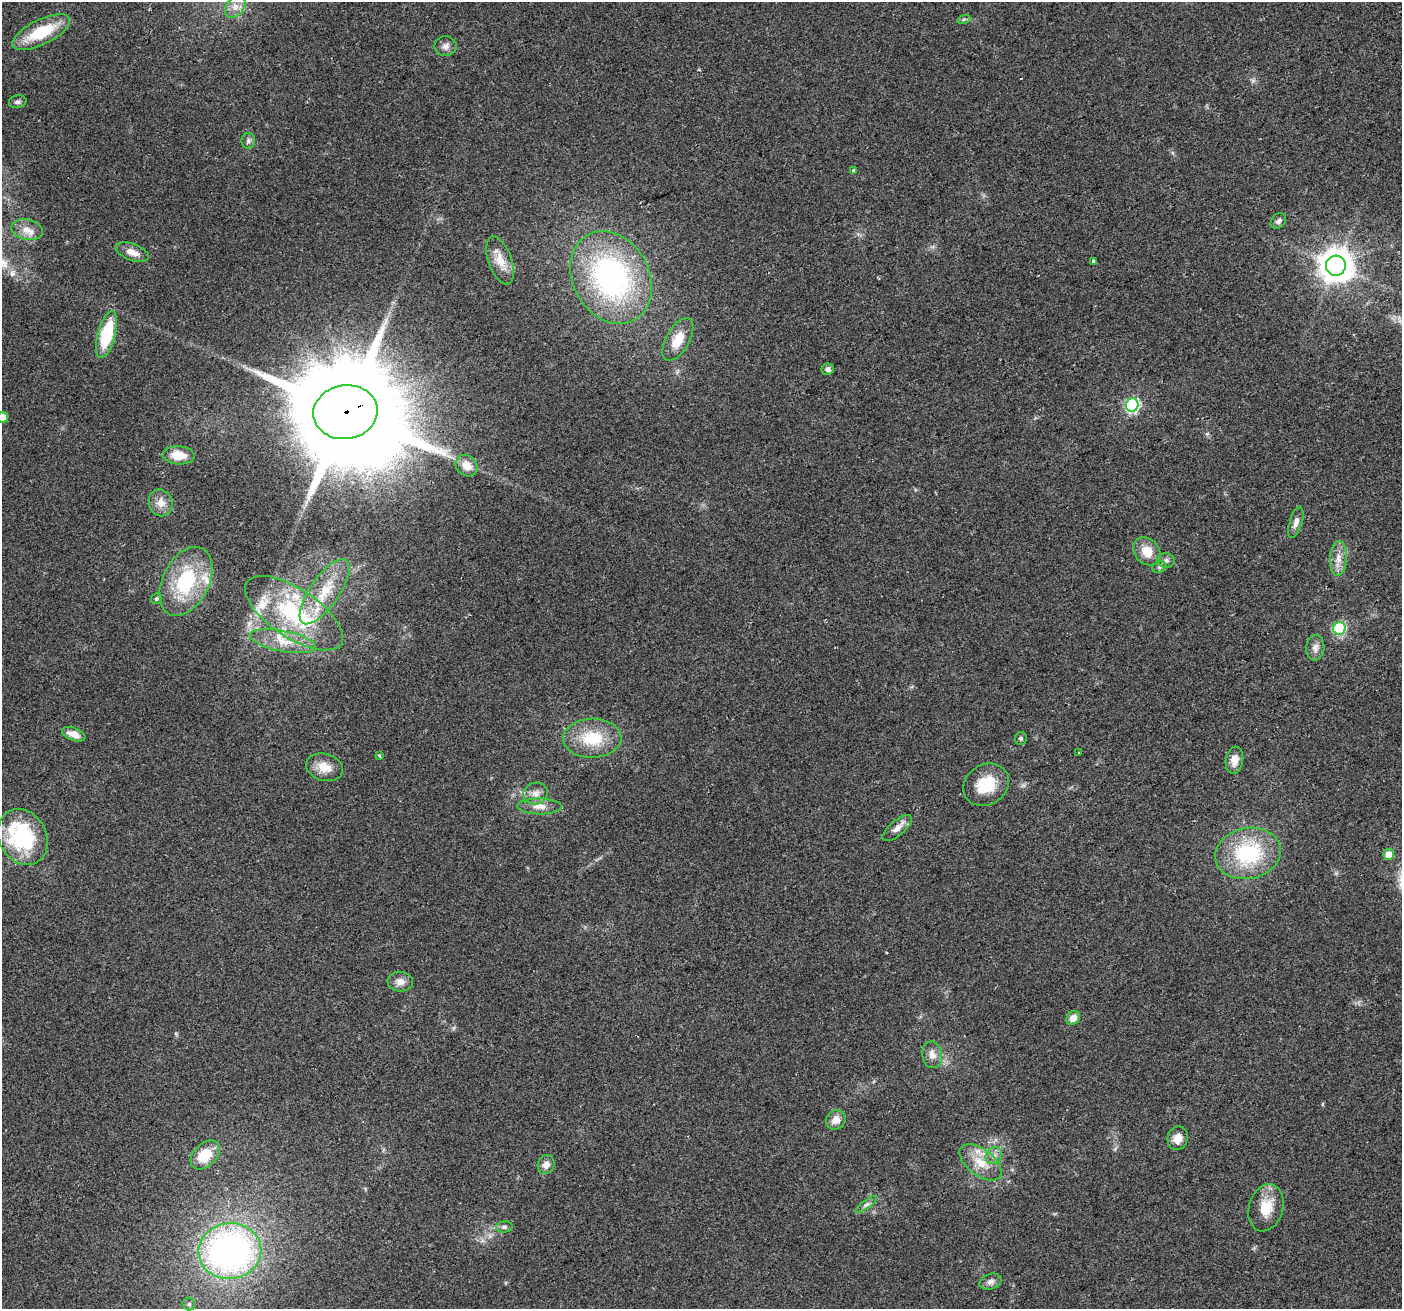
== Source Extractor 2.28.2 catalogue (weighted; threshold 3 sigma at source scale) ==
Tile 10 of 4 x 4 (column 2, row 3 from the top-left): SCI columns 1430-2829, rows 1405-2711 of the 5661 x 5476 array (HDU 1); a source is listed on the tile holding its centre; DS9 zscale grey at full resolution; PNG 1404 x 1311 px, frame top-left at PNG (2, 2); each listed source drawn as its Kron ellipse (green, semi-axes under 4 px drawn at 4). Shown black and unused: <1% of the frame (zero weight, under 2 of 3 exposures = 2% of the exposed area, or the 3 px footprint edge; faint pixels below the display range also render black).
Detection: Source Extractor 2.28.2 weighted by HDU 2 'WHT'; one run over the whole footprint, this tile lists its part. Background 0.0747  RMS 0.0095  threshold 0.0427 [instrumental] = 3 sigma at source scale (4.5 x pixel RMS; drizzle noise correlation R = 1.50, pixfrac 1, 0.0396/0.0396 arcsec/px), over >= 5 px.
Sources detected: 72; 1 cosmic-ray / hot-pixel residue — neither listed nor drawn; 7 inside a brighter listed object's ellipse — not listed separately; the other 64 listed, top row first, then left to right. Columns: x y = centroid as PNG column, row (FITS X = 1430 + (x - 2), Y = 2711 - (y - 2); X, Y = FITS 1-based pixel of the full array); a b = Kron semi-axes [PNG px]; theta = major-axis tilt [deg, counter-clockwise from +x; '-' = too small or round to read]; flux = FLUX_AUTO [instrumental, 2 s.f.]
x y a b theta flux
235 7 12 8 50 7.7
964 19 7 4 19 1.6
41 32 31 12 26 42
445 46 11 10 - 4.9
18 102 9 6 12 2.8
248 141 8 7 - 2.5
853 170 3 3 - 3.5
1278 221 8 6 46 3.1
27 230 16 10 -12 9.3
132 252 17 8 -20 8.4
500 260 25 11 -70 14
1093 261 3 3 - 2.9
1336 266 10 10 - 1700
611 277 48 38 -60 200
106 335 24 9 74 56
678 339 23 11 60 19
828 369 6 5 - 3.7
1132 405 7 6 - 160
345 412 32 27 9 27000
3 418 5 5 - 11
179 455 16 9 -3 16
467 466 12 9 -43 11
161 503 13 11 -70 8.6
1296 522 16 6 74 4.9
1147 551 15 12 -49 15
1338 558 17 8 86 9
1166 561 8 7 - 3.2
1159 567 7 5 23 2.2
186 581 37 23 64 68
325 592 38 14 55 33
156 599 6 5 - 1.7
294 613 56 24 -33 98
1339 628 6 6 - 100
283 641 34 10 -11 20
1315 648 13 9 86 5.6
74 734 12 6 -21 8.1
592 738 29 19 2 37
1021 738 6 6 - 1.9
1079 753 3 3 - 2.1
379 755 3 3 - 1.8
1234 760 13 8 79 8.5
324 767 19 13 -15 13
986 785 24 20 32 29
535 793 12 10 23 7.4
540 806 22 8 -1 9.1
897 828 18 7 40 6.7
23 837 29 23 -61 83
1248 853 33 25 11 78
1389 854 5 5 - 10
400 982 13 10 -3 6.3
1073 1018 7 6 - 7
932 1055 13 10 -81 7.4
836 1120 10 9 - 8.4
1178 1138 12 10 74 8.3
205 1155 17 11 45 25
994 1155 9 7 49 4.6
981 1162 24 13 -37 19
546 1164 9 8 - 6.6
866 1204 12 4 37 2.9
1266 1208 24 17 74 21
504 1227 8 5 6 2.5
230 1251 31 28 7 300
990 1282 11 7 19 4.2
189 1304 6 6 - 2.3
Overlapping masked pixels (flux is a lower limit): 1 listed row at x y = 345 412
Isophote crosses this tile's border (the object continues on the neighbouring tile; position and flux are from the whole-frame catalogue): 1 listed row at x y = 3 418